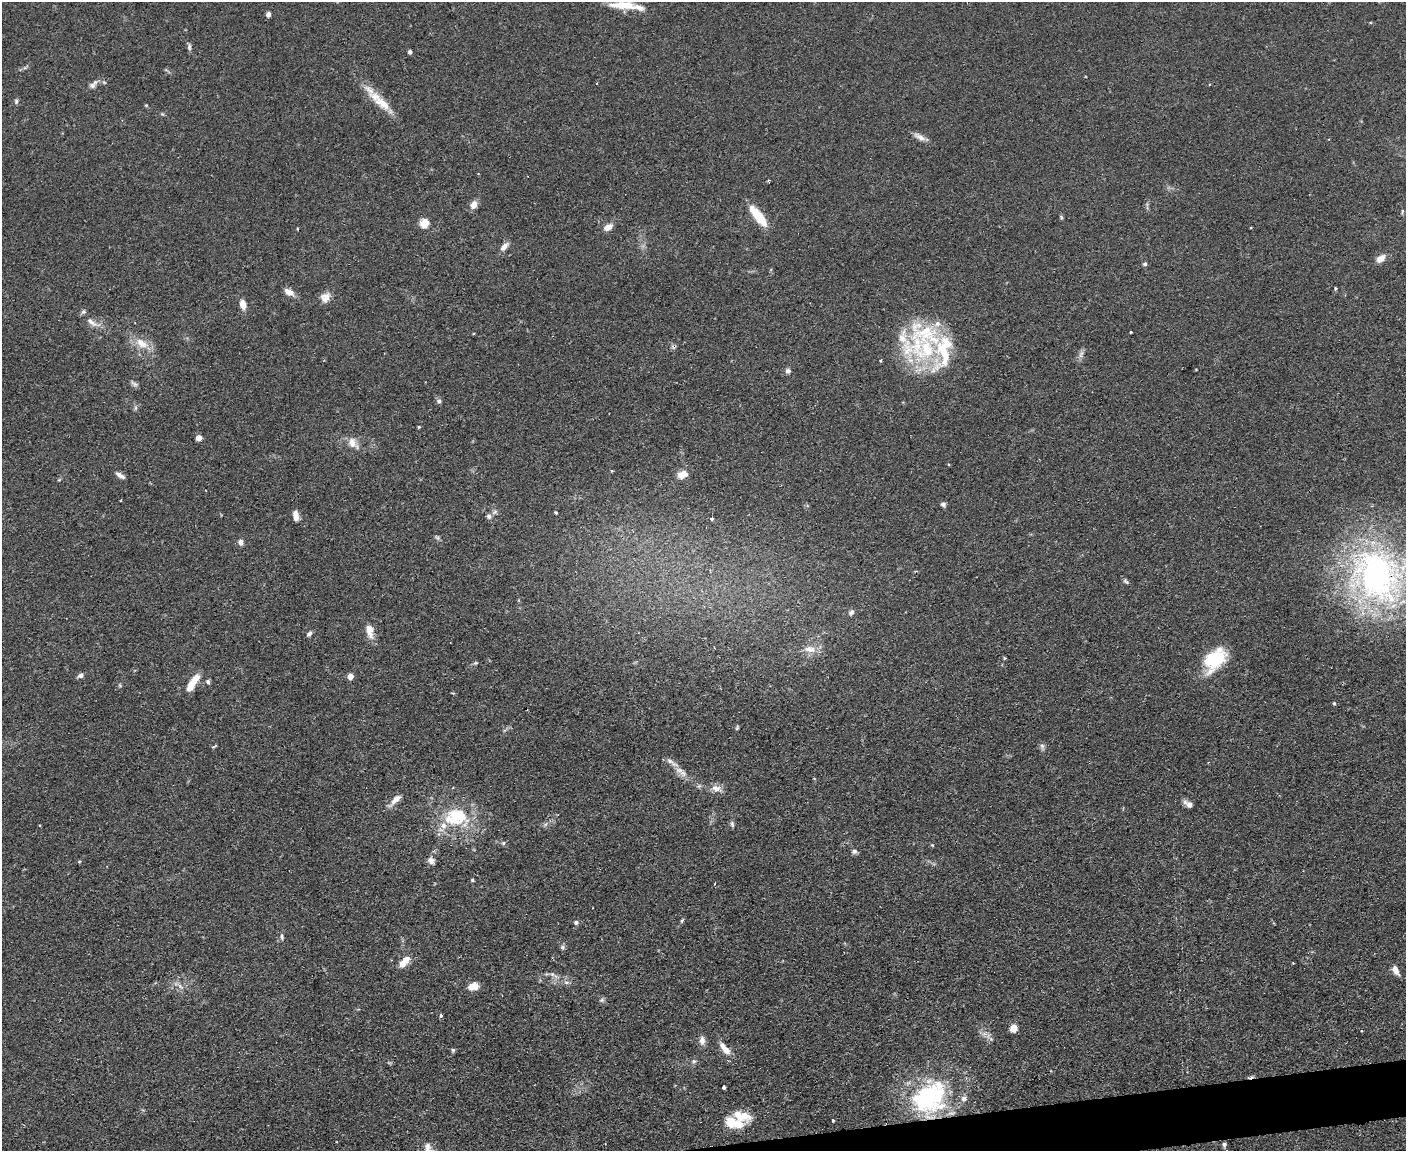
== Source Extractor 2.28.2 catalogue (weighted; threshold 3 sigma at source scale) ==
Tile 5 of 3 x 4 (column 2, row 2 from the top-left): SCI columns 1532-2935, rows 2300-3448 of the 4575 x 4598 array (HDU 1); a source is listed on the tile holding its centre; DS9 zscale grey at full resolution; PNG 1408 x 1153 px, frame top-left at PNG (2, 2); no overlay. Shown black and unused: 2% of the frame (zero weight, under 2 of 3 exposures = <1% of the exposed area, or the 3 px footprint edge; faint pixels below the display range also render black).
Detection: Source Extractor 2.28.2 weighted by HDU 2 'WHT'; one run over the whole footprint, this tile lists its part. Background 0.083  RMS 0.0059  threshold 0.0264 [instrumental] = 3 sigma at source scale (4.5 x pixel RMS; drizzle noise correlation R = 1.50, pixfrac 1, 0.05/0.05 arcsec/px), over >= 5 px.
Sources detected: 113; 13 inside a brighter listed object's ellipse — not listed separately; the other 100 listed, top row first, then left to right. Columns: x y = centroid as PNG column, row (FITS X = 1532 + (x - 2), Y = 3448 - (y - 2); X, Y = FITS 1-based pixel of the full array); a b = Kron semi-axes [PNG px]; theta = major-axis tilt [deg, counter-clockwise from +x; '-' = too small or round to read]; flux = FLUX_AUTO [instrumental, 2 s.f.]
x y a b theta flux
625 5 45 9 -10 14
268 14 5 4 - 2.1
189 47 10 5 -86 1.5
410 52 4 4 - 1.6
92 86 8 7 - 2.1
16 101 7 5 -89 1.1
382 103 28 12 -40 12
146 105 5 4 - 0.6
919 137 17 6 -29 3.7
474 205 9 7 60 4.7
1402 211 7 3 81 0.75
758 216 25 8 -51 17
1061 217 6 4 -68 0.84
424 223 5 5 - 28
608 227 12 8 27 3.7
297 229 4 3 - 0.54
504 246 12 6 46 3.3
1381 258 11 7 37 4.7
1145 264 6 5 - 1
1335 288 5 3 - 0.63
289 292 13 7 -28 4
325 297 13 11 52 4.7
243 304 10 6 -80 5
92 322 19 7 -39 4.7
1130 332 3 2 - 0.61
142 343 21 11 -34 9.1
927 349 38 27 78 51
1081 354 12 5 69 2.2
881 360 3 3 - 1
788 371 6 6 - 1.7
134 384 11 5 -30 1.6
439 401 6 6 - 1.3
135 408 7 4 72 1
419 427 4 3 - 0.58
199 438 6 5 - 3
353 443 16 10 -52 5.5
683 474 13 8 17 5.1
120 475 12 5 -31 2.5
59 480 5 3 - 0.58
943 504 7 6 - 1.5
495 512 7 5 45 1.4
556 512 4 3 - 0.67
296 516 11 6 -80 4
489 516 7 6 - 1.7
712 518 3 3 - 1.4
241 542 8 6 -80 2
1377 575 78 63 -58 190
1126 581 9 5 -45 1.2
851 612 8 6 55 1.6
370 631 19 10 -82 6
309 634 7 5 34 1.6
810 649 18 9 -7 6.1
1215 659 28 17 48 30
475 663 6 4 11 0.84
81 675 8 5 34 1.8
350 676 5 4 - 6.2
194 680 17 7 54 9
208 681 5 5 - 1.3
1334 703 5 4 - 0.86
737 728 7 4 64 0.78
1042 746 8 6 -88 1.6
213 747 7 3 19 0.64
670 761 12 6 -19 2.5
683 773 13 8 -35 4
699 786 5 5 - 1
453 787 4 2 - 0.51
716 788 16 8 -12 4.3
396 799 20 6 43 4.7
1189 805 8 7 - 2.9
456 816 34 27 -19 35
732 824 8 5 -75 1.2
503 843 6 4 48 0.94
932 845 4 3 - 0.5
854 851 7 7 - 1.5
431 860 10 8 -63 2.7
472 880 5 4 - 0.69
682 920 6 4 45 0.79
576 922 6 5 - 1.2
282 937 8 4 -78 1.1
562 947 7 5 23 1.2
404 962 15 7 46 7.1
1396 970 11 6 -62 3.9
552 974 8 5 -30 1.8
566 982 7 4 -18 1.2
180 986 8 5 -46 1.8
473 986 11 8 15 5.6
602 1000 7 4 45 1.1
441 1015 4 3 - 2
1014 1028 5 5 - 16
1362 1031 3 2 - 0.73
991 1039 6 4 -46 1.1
702 1040 10 7 90 3.2
725 1049 18 7 -52 6.4
453 1050 5 5 - 0.92
694 1061 6 5 - 1.2
724 1087 4 3 - 2.3
927 1098 45 39 61 71
833 1120 3 3 - 0.89
734 1123 24 12 -12 14
1224 1145 5 4 - 1.5
Overlapping masked pixels (flux is a lower limit): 2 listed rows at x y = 1377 575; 927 1098
Isophote crosses this tile's border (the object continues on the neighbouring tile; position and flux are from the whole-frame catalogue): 1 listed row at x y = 1377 575